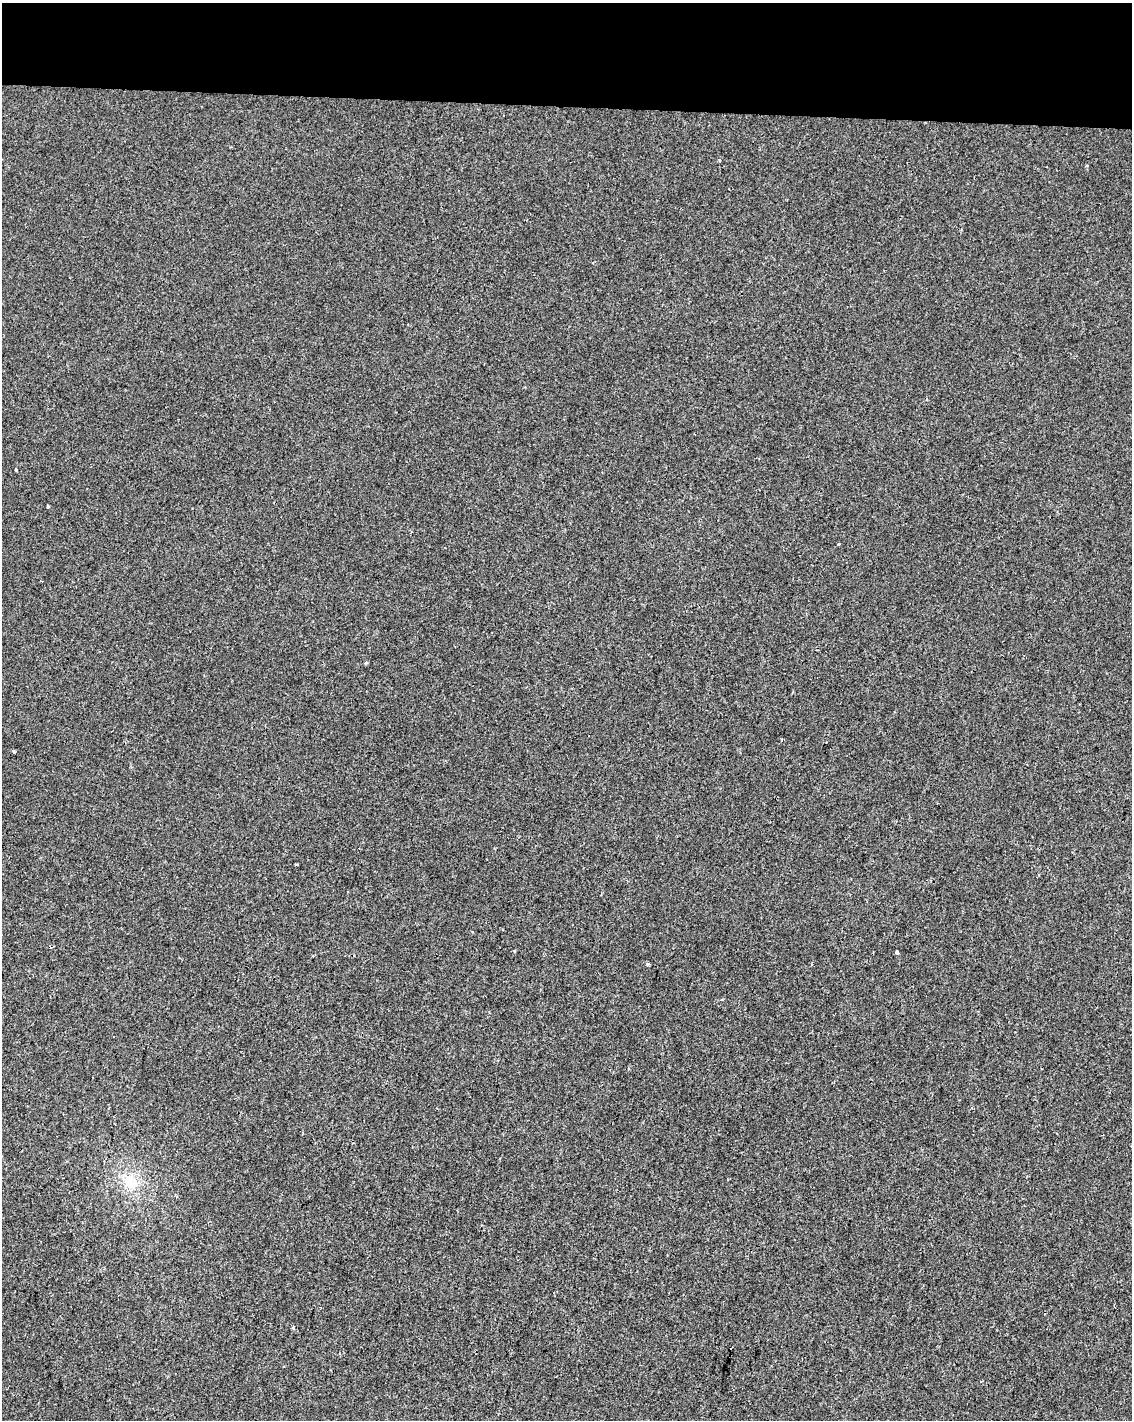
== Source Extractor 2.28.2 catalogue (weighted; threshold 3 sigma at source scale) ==
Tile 3 of 4 x 3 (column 3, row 1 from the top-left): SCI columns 2269-3398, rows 3120-4537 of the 4529 x 4764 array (HDU 1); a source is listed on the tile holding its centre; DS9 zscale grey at full resolution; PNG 1134 x 1422 px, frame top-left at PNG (2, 3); no overlay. Shown black and unused: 7% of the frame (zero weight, under 2 of 3 exposures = <1% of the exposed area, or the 3 px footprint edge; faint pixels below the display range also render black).
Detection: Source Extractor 2.28.2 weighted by HDU 2 'WHT'; one run over the whole footprint, this tile lists its part. Background -3.05e-04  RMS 0.0042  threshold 0.0191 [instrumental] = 3 sigma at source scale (4.5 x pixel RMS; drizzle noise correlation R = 1.50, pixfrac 1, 0.0396/0.0396 arcsec/px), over >= 5 px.
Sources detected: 9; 1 cosmic-ray / hot-pixel residue — not listed; the other 8 listed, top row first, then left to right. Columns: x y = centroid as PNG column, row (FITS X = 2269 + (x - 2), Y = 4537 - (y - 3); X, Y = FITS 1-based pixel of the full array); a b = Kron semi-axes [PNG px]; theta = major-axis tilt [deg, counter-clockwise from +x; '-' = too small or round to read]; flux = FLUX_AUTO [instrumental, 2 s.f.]
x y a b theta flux
16 470 3 3 - 0.89
48 506 3 3 - 1.7
838 544 3 3 - 1.1
782 740 3 2 - 0.57
897 952 4 3 - 0.91
648 964 3 3 - 0.77
130 1182 23 17 -58 11
293 1327 4 3 - 0.45